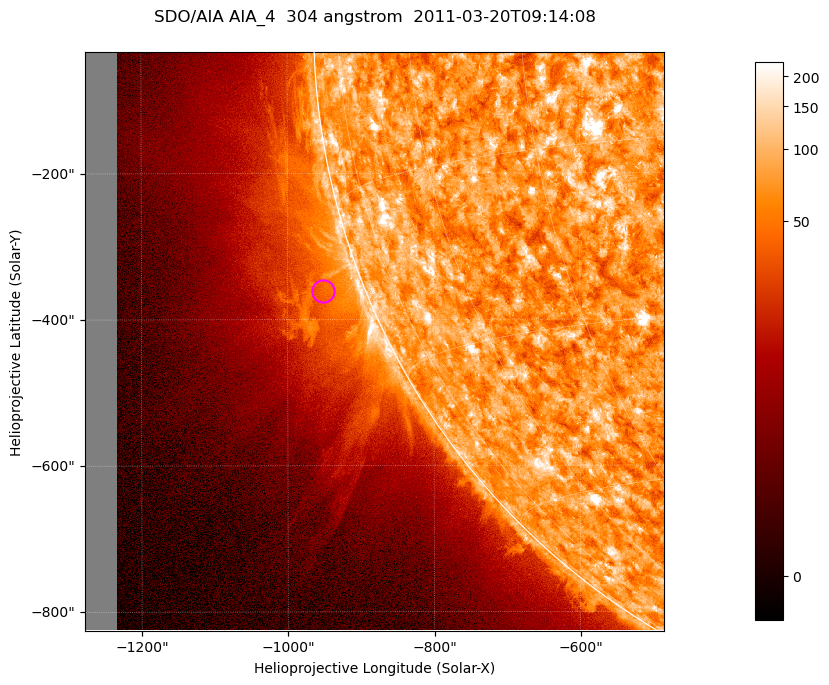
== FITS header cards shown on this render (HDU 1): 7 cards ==
TELESCOP= 'SDO/AIA '           / For AIA: SDO/AIA
INSTRUME= 'AIA_4   '           / For AIA: AIA_ATA1, AIA_ATA2, AIA_ATA3 or AIA_AT
WAVELNTH=                  304 / [angstrom] Wavelength
WAVEUNIT= 'angstrom'           / Wavelength unit: angstrom
DATE-OBS= '2011-03-20T09:14:08.123' / [ISO] Date when observation started; ISO 8
CTYPE1  = 'HPLN-TAN'           / CTYPE1; Typically HPLN
CTYPE2  = 'HPLT-TAN'           / CTYPE2; Typically HPLT

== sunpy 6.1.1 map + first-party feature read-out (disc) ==
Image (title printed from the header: SDO/AIA AIA_4  304 angstrom  2011-03-20T09:14:08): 1320 x 1320 px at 0.6 arcsec/px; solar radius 964 arcsec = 1605 px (partial field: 9.1% of the solar disc is inside the frame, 42% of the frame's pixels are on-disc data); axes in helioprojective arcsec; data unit not stated in the header (colour bar unlabelled)
Orientation: roll -0.132 deg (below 1 deg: not rotated)
Missing data: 5.5% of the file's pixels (0.0% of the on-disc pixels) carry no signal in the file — blank (NaN) pixels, whole columns, Tx -1278..-1232 arcsec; drawn neutral grey and excluded from every search
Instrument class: DISC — disc imager (sunpy class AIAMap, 304 A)
Bright regions (active regions / flare kernels): reference = the on-disc median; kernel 11 px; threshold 5 sigma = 117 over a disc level ~73.4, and >= 1.15x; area >= 1742 px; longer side >= 16 px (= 9.6 arcsec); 0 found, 0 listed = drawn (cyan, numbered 1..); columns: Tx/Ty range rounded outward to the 2 arcsec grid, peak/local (2 s.f.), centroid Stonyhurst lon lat
Off-limb structures (1.02-1.3 R_sun): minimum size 400 px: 3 found; the strongest spans PA ~100..120 deg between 1.02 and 1.15 R_sun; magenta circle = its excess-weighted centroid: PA ~110 deg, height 1.06 R_sun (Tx ~-952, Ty ~-362 arcsec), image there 1.9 x the reference